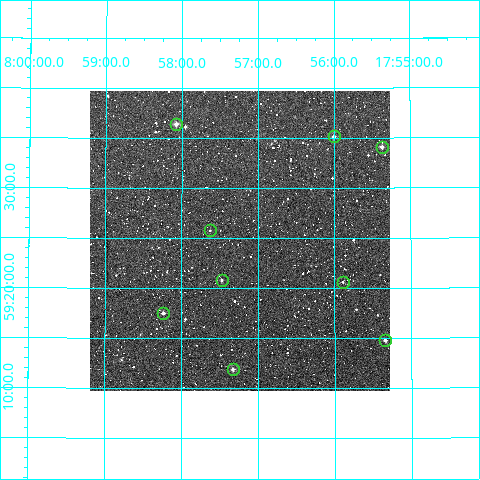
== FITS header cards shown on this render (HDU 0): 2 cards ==
NAXIS1  =                  300
NAXIS2  =                  300

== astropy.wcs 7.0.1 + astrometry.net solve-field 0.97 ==
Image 300 x 300 px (HDU 0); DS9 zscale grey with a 90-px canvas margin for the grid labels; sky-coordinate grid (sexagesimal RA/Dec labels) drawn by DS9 from the SOLVED WCS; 9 Tycho-2 reference stars matched to detected sources circled (green)
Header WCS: RA---TAN/DEC--TAN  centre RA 17:57:14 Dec +59:25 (269.31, +59.41 deg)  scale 6 arcsec/px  FOV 30.0' x 30.0'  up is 0 deg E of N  parity normal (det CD < 0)
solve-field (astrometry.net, Tycho-2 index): VERIFIED the header's WCS against the Tycho-2 star catalogue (verified at 2 index scales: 8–9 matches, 0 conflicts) and refined it, rather than solving blind
Solved WCS: RA---TAN-SIP/DEC--TAN-SIP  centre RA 17:57:14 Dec +59:25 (269.31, +59.41 deg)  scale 6 arcsec/px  FOV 30.0' x 30.0'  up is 0 deg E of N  parity normal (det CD < 0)
The solver's refit moves the header's centre by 0.75 arcsec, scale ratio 0.9996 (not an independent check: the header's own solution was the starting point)
Tycho-2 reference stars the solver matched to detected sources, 9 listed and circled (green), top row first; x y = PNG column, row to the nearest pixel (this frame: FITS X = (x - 90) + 1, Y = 300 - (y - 91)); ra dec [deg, ICRS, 3 dp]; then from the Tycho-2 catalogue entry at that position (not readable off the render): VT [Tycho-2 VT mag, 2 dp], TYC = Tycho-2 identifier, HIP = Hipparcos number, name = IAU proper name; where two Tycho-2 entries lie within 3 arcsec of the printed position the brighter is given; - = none
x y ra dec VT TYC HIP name
176 124 269.519 +59.607 11.12 3914-277-1 - -
334 136 269.000 +59.586 10.62 3914-1171-1 - -
382 147 268.842 +59.568 10.41 3914-843-1 - -
210 230 269.407 +59.430 11.79 3914-259-1 - -
222 280 269.368 +59.346 11.61 3914-340-1 - -
343 282 268.973 +59.343 12.04 3914-907-1 - -
163 313 269.559 +59.291 10.75 3914-100-1 - -
385 340 268.834 +59.246 10.67 3914-597-1 - -
233 369 269.333 +59.198 10.30 3914-351-1 - -